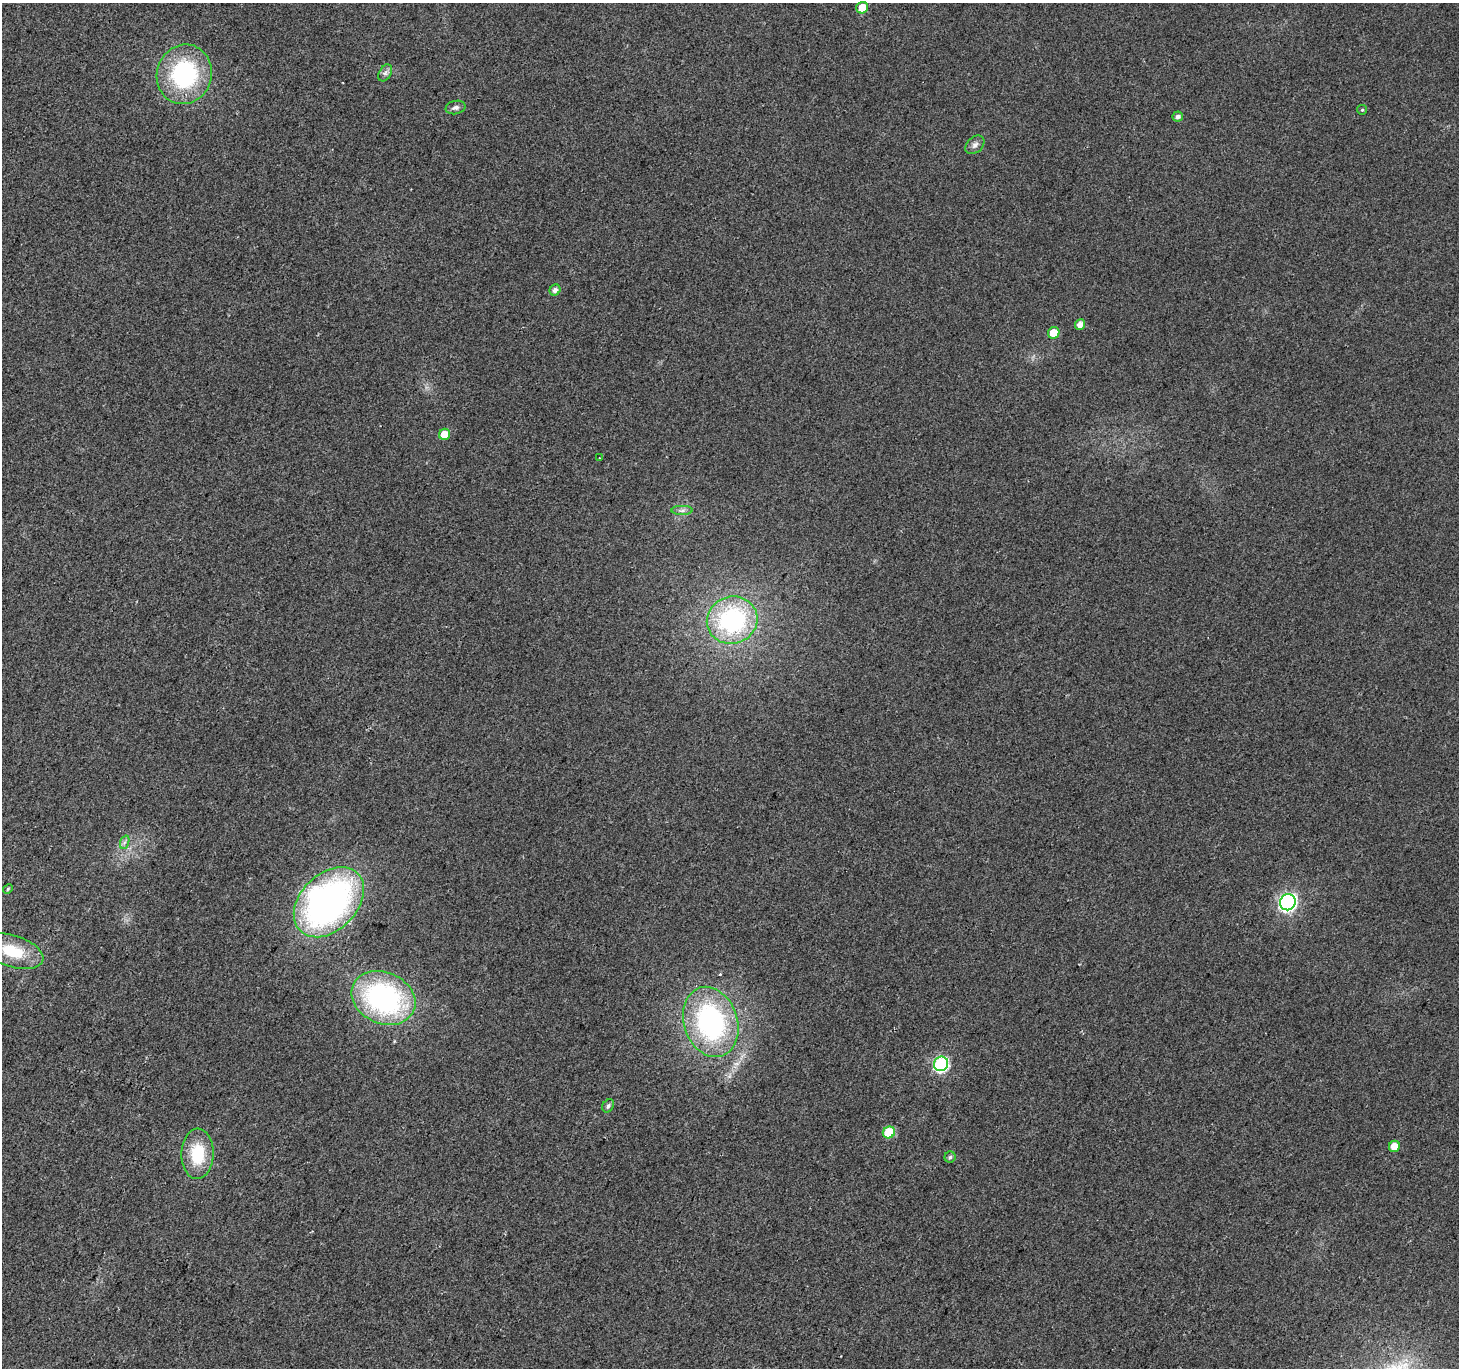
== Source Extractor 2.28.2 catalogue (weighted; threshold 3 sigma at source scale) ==
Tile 7 of 4 x 4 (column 3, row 2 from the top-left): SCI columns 2922-4378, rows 2993-4358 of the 5836 x 5917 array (HDU 1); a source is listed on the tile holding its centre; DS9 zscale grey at full resolution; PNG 1461 x 1370 px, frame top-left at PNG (2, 3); each listed source drawn as its Kron ellipse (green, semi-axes under 4 px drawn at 4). Shown black and unused: <1% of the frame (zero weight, under 2 of 3 exposures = <1% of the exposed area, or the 3 px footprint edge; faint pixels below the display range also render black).
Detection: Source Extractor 2.28.2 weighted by HDU 2 'WHT'; one run over the whole footprint, this tile lists its part. Background 0.0289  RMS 0.0082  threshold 0.0368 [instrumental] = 3 sigma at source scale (4.5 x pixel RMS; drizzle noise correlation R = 1.50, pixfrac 1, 0.0396/0.0396 arcsec/px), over >= 5 px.
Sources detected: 28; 1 cosmic-ray / hot-pixel residue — neither listed nor drawn; the other 27 listed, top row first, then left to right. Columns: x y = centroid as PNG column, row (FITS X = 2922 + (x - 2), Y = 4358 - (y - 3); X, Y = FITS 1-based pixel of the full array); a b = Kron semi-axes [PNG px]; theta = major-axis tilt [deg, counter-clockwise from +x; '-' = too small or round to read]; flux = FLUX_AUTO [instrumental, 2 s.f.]
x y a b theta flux
862 8 6 5 - 13
385 73 9 6 60 2.7
184 74 30 27 70 96
456 107 10 6 13 3
1362 110 5 5 - 1.1
1178 116 5 5 - 3.1
975 145 11 7 44 3.6
555 290 6 5 - 3.4
1080 324 5 5 - 5.5
1054 333 6 5 - 13
444 434 6 5 - 13
599 458 3 2 - 0.56
682 510 10 4 0 2.9
732 620 25 23 19 120
125 842 7 4 70 1.9
8 889 5 4 - 1.1
329 902 41 28 45 330
1288 902 8 7 - 260
13 951 32 15 -17 32
383 998 33 25 -23 170
711 1022 36 26 -72 160
941 1064 7 7 - 140
608 1106 7 5 55 2
889 1132 6 5 - 32
1394 1146 6 5 - 12
197 1154 25 16 88 35
950 1157 5 5 - 1.6